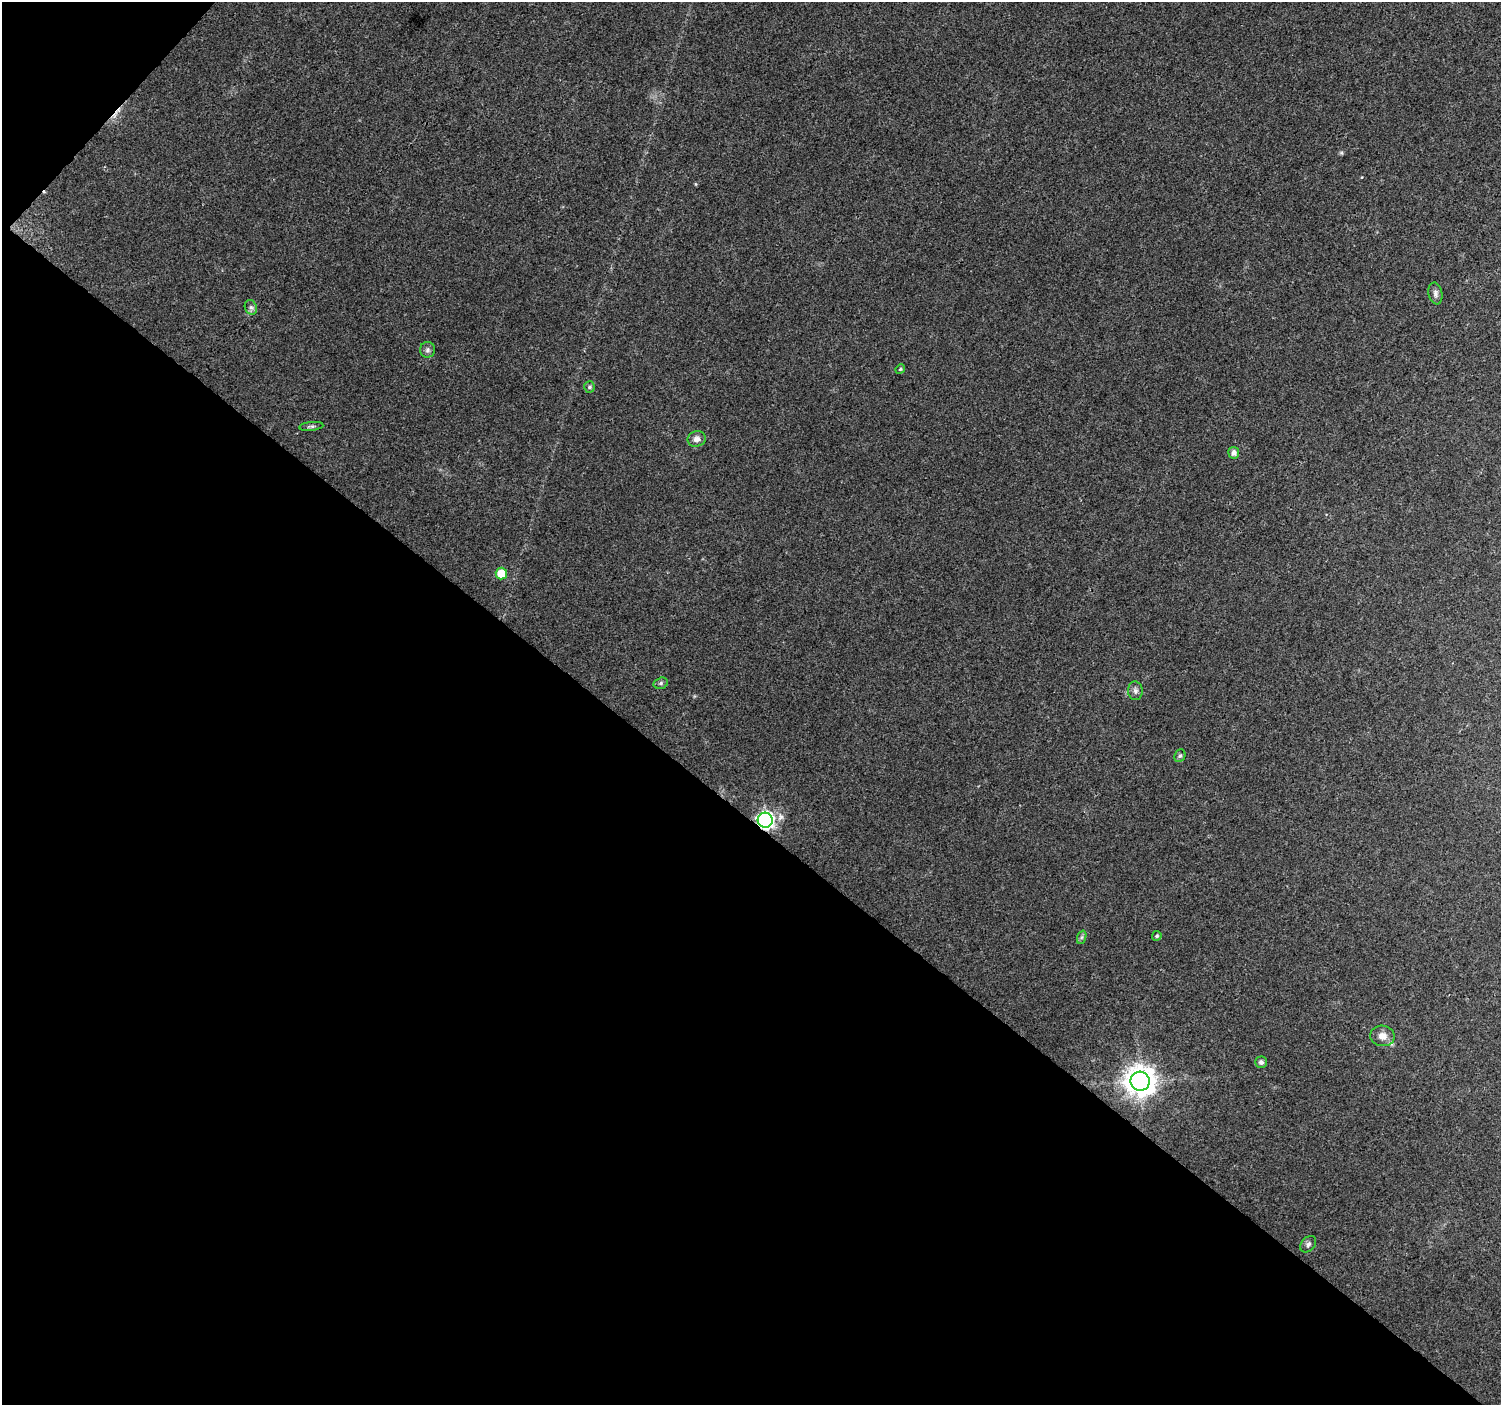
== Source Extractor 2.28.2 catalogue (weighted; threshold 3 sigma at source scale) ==
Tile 9 of 4 x 4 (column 1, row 3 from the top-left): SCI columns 9-1507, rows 1580-2982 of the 6010 x 6031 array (HDU 1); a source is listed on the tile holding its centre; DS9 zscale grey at full resolution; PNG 1503 x 1407 px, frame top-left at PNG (2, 2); each listed source drawn as its Kron ellipse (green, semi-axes under 4 px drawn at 4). Shown black and unused: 43% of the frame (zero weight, under 3 of 4 exposures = <1% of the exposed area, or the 3 px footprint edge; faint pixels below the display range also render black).
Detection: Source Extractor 2.28.2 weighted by HDU 2 'WHT'; one run over the whole footprint, this tile lists its part. Background 0.0216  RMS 0.0035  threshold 0.0159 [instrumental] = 3 sigma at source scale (4.5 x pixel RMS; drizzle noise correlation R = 1.50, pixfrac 1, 0.0396/0.0396 arcsec/px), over >= 5 px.
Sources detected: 19; all 19 listed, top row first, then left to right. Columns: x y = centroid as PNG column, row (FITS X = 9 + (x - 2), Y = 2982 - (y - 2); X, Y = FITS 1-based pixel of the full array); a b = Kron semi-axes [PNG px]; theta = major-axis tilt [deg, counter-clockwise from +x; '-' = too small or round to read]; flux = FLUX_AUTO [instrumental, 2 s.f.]
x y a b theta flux
1435 293 11 7 -79 1.3
251 307 7 6 - 0.99
427 350 8 7 - 0.95
900 369 5 4 - 0.41
589 387 5 5 - 0.61
311 426 12 4 6 0.77
697 439 9 7 16 1.9
1234 453 6 5 - 1.8
501 573 6 5 - 7.6
661 683 7 5 17 0.71
1135 691 9 7 -85 1.2
1180 756 6 5 - 0.69
765 820 7 7 - 110
1157 936 5 5 - 0.51
1082 937 7 4 71 0.62
1382 1036 12 10 -11 3
1261 1062 6 5 - 1.1
1140 1081 9 9 - 510
1308 1244 9 6 47 1
Overlapping masked pixels (flux is a lower limit): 1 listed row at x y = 765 820